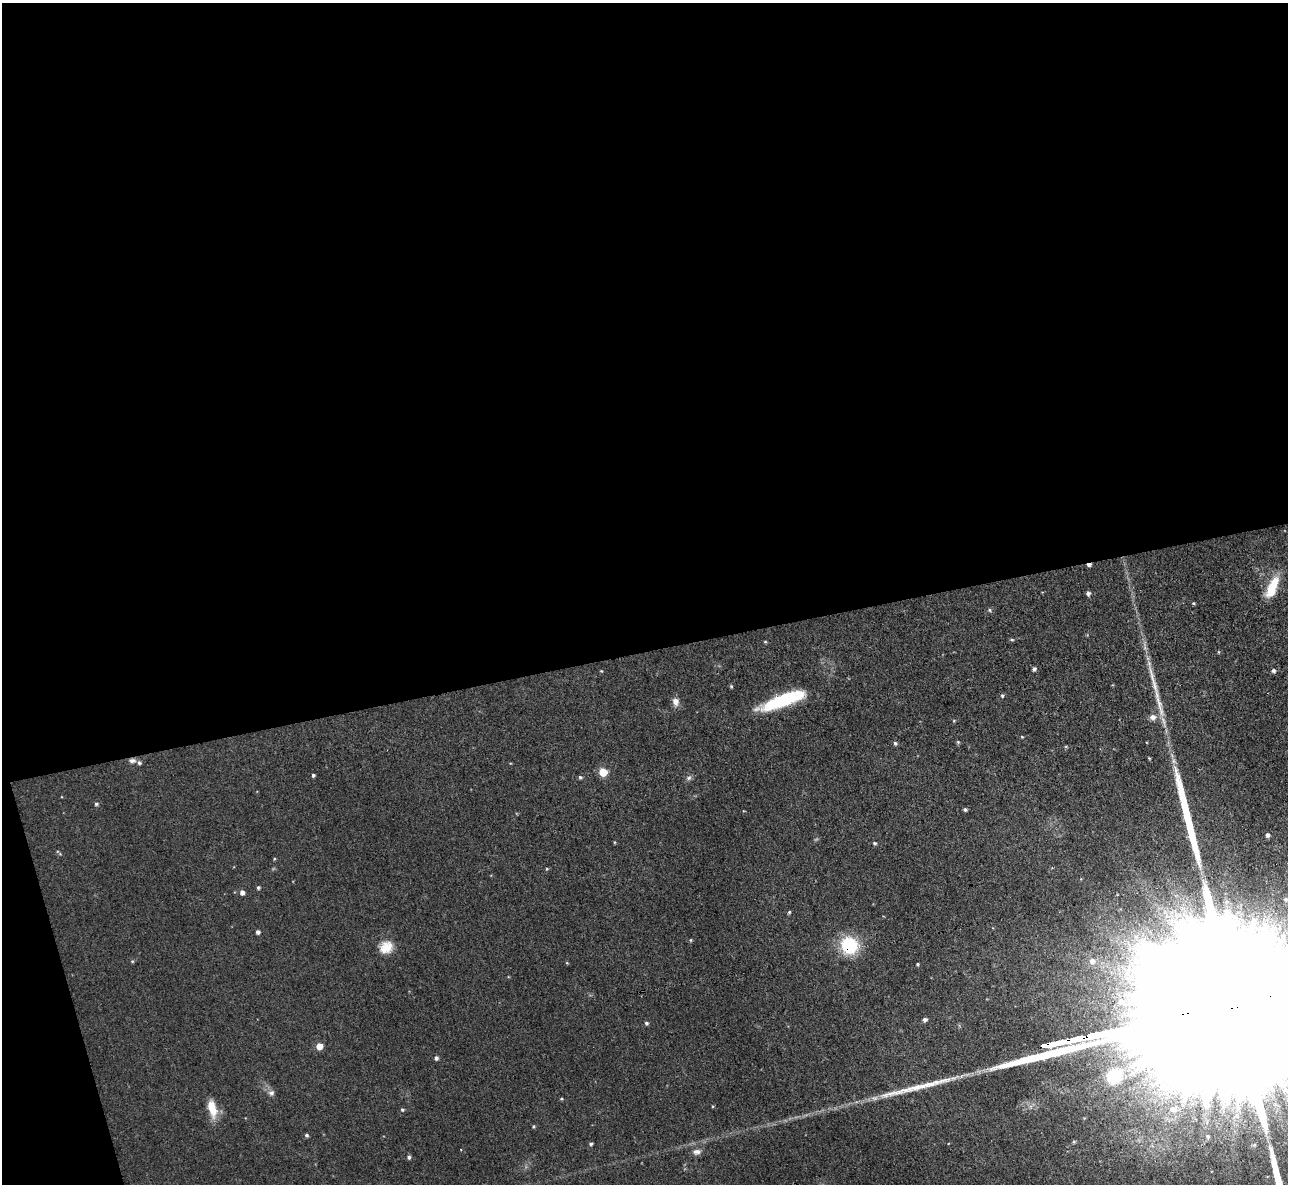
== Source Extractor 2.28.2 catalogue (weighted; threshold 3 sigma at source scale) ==
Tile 1 of 4 x 4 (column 1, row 1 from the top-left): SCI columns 1-1286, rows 3685-4866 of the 5145 x 5129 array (HDU 1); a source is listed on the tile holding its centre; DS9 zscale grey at full resolution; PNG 1290 x 1186 px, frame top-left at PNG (2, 3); no overlay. Shown black and unused: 57% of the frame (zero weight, under 3 of 4 exposures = <1% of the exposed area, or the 3 px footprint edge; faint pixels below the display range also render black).
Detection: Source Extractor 2.28.2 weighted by HDU 2 'WHT'; one run over the whole footprint, this tile lists its part. Background 0.0486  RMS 0.0073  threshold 0.033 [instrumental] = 3 sigma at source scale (4.5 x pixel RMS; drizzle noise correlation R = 1.50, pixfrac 1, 0.05/0.05 arcsec/px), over >= 5 px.
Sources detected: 68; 4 long thin detections or spike segments (spike, bleed or trail) — not listed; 2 inside a brighter listed object's ellipse — not listed separately; the other 62 listed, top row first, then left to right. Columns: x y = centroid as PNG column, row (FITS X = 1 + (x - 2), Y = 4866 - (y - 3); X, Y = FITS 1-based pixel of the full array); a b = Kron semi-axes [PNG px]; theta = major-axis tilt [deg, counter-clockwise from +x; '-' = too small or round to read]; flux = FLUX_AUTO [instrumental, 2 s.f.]
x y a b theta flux
1089 565 5 3 - 2.4
1272 588 25 10 66 21
1088 593 5 4 - 2.2
1193 603 4 4 - 0.75
989 610 5 4 - 1.1
1012 640 6 4 -6 1
765 642 4 4 - 0.77
1034 669 4 4 - 1.8
601 671 4 3 - 0.61
1273 671 5 4 - 1.7
731 686 5 4 - 0.94
1002 696 5 4 - 1.3
781 701 48 13 21 45
676 702 11 8 -80 4.1
1159 705 38 7 -75 13
1153 717 7 7 - 3.8
954 721 4 4 - 0.75
1022 737 4 3 - 0.64
958 742 5 4 - 0.92
895 743 5 5 - 1.4
132 760 9 6 -4 2.7
603 772 5 5 - 22
313 775 4 3 - 1.2
580 777 5 4 - 1.3
689 778 7 6 - 1.8
96 804 5 4 - 1.3
965 809 4 4 - 1.4
1267 835 5 4 - 2.3
874 843 5 4 - 1.1
274 859 4 3 - 0.7
547 869 4 4 - 0.76
258 888 5 4 - 1.3
242 892 5 5 - 3.2
1286 899 6 6 - 1.8
789 912 5 4 - 0.93
258 932 4 4 - 2.3
690 940 5 3 - 0.67
849 945 14 14 - 44
386 947 17 14 37 11
132 961 5 4 - 0.74
1092 961 7 6 - 3.5
567 963 5 4 - 0.64
918 964 3 3 - 0.85
1120 1002 7 7 - 3.3
925 1020 5 4 - 2.3
646 1023 5 4 - 1.5
319 1046 5 5 - 11
436 1058 4 4 - 2
1114 1076 21 18 24 34
271 1093 8 7 - 2.6
561 1099 4 4 - 0.74
212 1108 21 9 -76 13
1173 1109 9 7 -19 4
402 1110 5 4 - 1.1
533 1126 5 4 - 0.89
306 1135 4 4 - 1.5
1208 1136 5 4 - 0.85
1074 1142 5 4 - 1
591 1144 4 4 - 1.3
1254 1145 6 4 44 0.99
697 1152 10 7 12 3.5
409 1157 5 4 - 1.4
Overlapping masked pixels (flux is a lower limit): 3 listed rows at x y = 1089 565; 132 760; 849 945